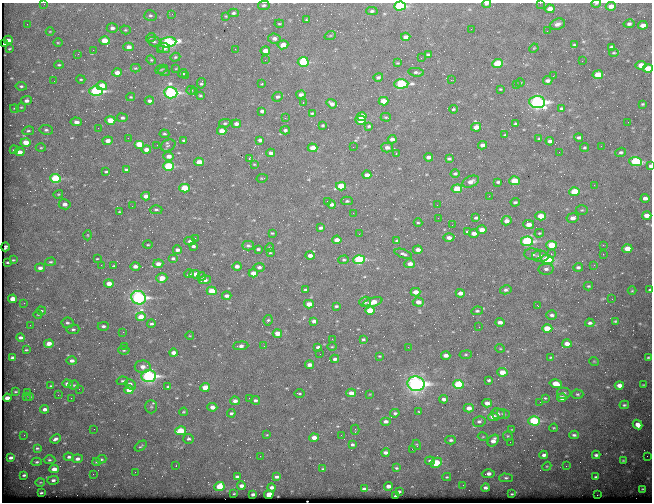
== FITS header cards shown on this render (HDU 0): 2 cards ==
NAXIS1  =                  650 / Width of table row in bytes
NAXIS2  =                  500 / Number of rows in table

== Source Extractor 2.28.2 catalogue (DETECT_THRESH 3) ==
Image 650 x 500 px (HDU 0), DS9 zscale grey, 1 PNG px = 1 image px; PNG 654 x 504 px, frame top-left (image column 1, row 500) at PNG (2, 3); each listed source drawn as its Kron ellipse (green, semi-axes under 4 px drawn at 4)
Background 649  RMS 3.5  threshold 10.4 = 3 sigma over >= 5 px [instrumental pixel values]
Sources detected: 445; all 445 listed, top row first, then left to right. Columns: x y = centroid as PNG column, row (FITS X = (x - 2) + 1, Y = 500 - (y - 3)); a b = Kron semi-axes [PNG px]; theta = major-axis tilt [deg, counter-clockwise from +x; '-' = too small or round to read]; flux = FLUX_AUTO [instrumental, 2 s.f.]
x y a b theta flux
540 3 2 2 - 340
596 3 4 3 - 210
44 4 2 2 - 86
486 4 4 3 - 380
264 5 6 5 - 450
400 6 6 4 4 21000
611 6 5 4 - 1500
550 9 5 4 - 1700
372 11 6 4 3 400
233 13 5 4 - 400
172 14 2 2 - 560
150 15 6 5 - 410
226 16 4 4 - 180
306 20 4 3 - 280
27 24 2 2 - 150
279 24 4 3 - 240
557 24 7 5 22 950
629 24 5 4 - 570
643 25 5 4 - 1400
112 28 5 5 - 740
471 29 3 2 - 170
125 30 5 4 - 300
50 31 4 3 - 170
547 31 2 2 - 160
330 36 6 3 20 260
151 37 5 3 - 200
406 37 5 4 - 1000
274 38 6 5 - 960
8 40 4 3 - 970
104 41 5 4 - 4200
154 41 6 4 -15 400
168 42 8 5 7 29000
58 43 5 3 - 210
4 44 3 3 - 430
283 45 5 4 - 2000
574 45 3 3 - 270
129 47 5 4 - 1200
612 47 4 3 - 540
164 48 6 5 - 1500
534 48 5 3 - 190
9 49 3 2 - 180
235 49 2 2 - 120
93 50 2 2 - 580
160 50 3 2 - 830
265 51 5 4 - 1700
614 53 5 3 - 240
78 54 3 3 - 170
428 54 4 3 - 430
175 57 5 4 - 310
421 58 2 2 - 120
151 60 5 4 - 250
265 60 3 2 - 250
582 61 2 2 - 140
303 62 5 5 - 14000
398 63 3 2 - 210
498 64 5 4 - 8800
59 65 4 3 - 320
641 65 5 4 - 2100
135 68 5 4 - 260
176 68 4 2 - 150
648 68 5 4 - 4000
161 69 6 4 25 290
164 72 6 3 -18 290
416 72 8 3 -10 420
117 73 5 4 - 1300
183 73 4 3 - 260
598 75 5 4 - 3900
186 76 3 2 - 250
553 76 3 2 - 180
378 77 5 4 - 510
81 79 4 3 - 270
451 80 2 2 - 970
54 81 2 2 - 110
548 81 5 3 - 740
201 83 5 3 - 390
520 83 4 2 - 170
262 84 4 2 - 160
401 84 7 4 3 17000
516 85 2 2 - 320
21 86 5 4 - 370
102 86 5 4 - 3000
500 89 3 2 - 190
191 90 5 4 - 290
96 91 6 5 - 26000
195 91 2 2 - 120
171 93 6 5 - 39000
301 94 4 4 - 870
200 95 3 2 - 240
131 97 4 4 - 220
278 97 5 4 - 510
26 101 5 4 - 720
149 101 4 3 - 740
383 101 5 4 - 2400
537 102 8 6 -6 60000
303 103 3 2 - 640
332 104 5 4 - 800
643 104 3 3 - 280
21 107 5 4 - 250
14 108 4 2 - 180
561 108 4 3 - 300
453 109 4 3 - 290
262 111 4 3 - 480
312 113 3 3 - 240
362 117 5 4 - 4500
386 117 5 3 - 270
122 118 5 4 - 590
285 118 3 2 - 410
110 120 5 4 - 3900
361 120 5 4 - 4900
76 122 6 4 -3 840
628 122 2 2 - 360
225 123 6 4 12 330
236 124 4 4 - 830
516 124 3 3 - 330
323 125 4 3 - 260
369 126 3 3 - 310
476 127 5 4 - 1800
98 128 2 2 - 140
46 130 7 5 -8 540
285 130 5 4 - 430
28 131 6 4 12 390
222 131 5 4 - 1800
164 134 5 3 - 280
505 135 3 3 - 260
579 137 4 3 - 550
128 138 2 2 - 93
392 139 4 3 - 800
539 139 4 4 - 280
184 140 3 3 - 280
260 140 4 3 - 640
108 141 5 4 - 1300
550 141 4 4 - 640
26 142 5 4 - 2700
139 144 5 4 - 3800
157 145 2 2 - 120
168 145 8 5 24 450
482 145 4 3 - 720
601 146 2 2 - 150
353 147 2 2 - 260
41 148 5 3 - 240
313 148 5 4 - 2300
387 148 6 5 - 840
584 148 4 4 - 310
14 150 4 3 - 260
146 150 5 4 - 1300
20 152 5 4 - 1500
559 152 2 2 - 500
621 152 5 4 - 460
271 153 4 3 - 740
396 154 2 2 - 160
169 156 5 4 - 1300
429 157 4 3 - 1000
249 159 3 2 - 4100
449 159 4 3 - 420
636 161 6 4 -3 17000
199 162 5 4 - 2500
254 164 4 2 - 180
168 166 5 4 - 14000
650 166 4 3 - 730
126 170 4 3 - 410
106 172 3 3 - 280
455 173 4 3 - 440
367 175 4 4 - 1000
55 178 5 4 - 13000
262 178 6 2 12 190
514 181 5 4 - 5100
471 182 9 5 23 1200
498 182 4 3 - 410
594 185 3 3 - 270
341 186 5 4 - 4700
185 188 5 4 - 6700
457 189 5 4 - 4700
574 192 5 4 - 6500
58 194 5 4 - 220
146 196 4 4 - 1300
489 196 3 2 - 190
645 198 4 3 - 890
327 201 2 2 - 250
347 201 5 4 - 350
515 202 4 3 - 360
65 204 6 5 - 1200
332 205 4 3 - 730
437 205 2 2 - 360
132 206 2 2 - 240
156 210 6 4 0 420
582 210 6 5 - 350
119 212 3 2 - 160
353 213 2 2 - 250
647 215 5 4 - 1700
541 216 5 4 - 2900
438 218 3 2 - 190
476 218 4 3 - 450
573 218 6 4 11 1200
506 221 5 4 - 1200
418 223 4 3 - 290
529 224 5 4 - 1600
452 225 2 2 - 160
321 228 4 3 - 510
482 230 5 4 - 1700
467 232 3 3 - 340
272 233 3 3 - 210
474 233 5 4 - 1300
539 233 5 3 - 280
359 234 2 2 - 130
88 235 5 3 - 200
195 238 2 2 - 350
449 238 5 4 - 1100
337 240 5 4 - 1700
190 241 5 4 - 490
397 241 4 3 - 490
527 241 6 5 - 25000
148 245 5 3 - 250
552 245 5 4 - 6500
603 245 2 2 - 1100
193 246 4 3 - 480
248 246 6 4 0 520
5 247 4 3 - 100
270 248 4 4 - 250
258 249 4 3 - 380
627 249 5 4 - 2600
177 250 4 3 - 940
418 250 5 4 - 1100
270 253 4 2 - 160
403 254 9 4 -20 560
533 254 8 6 -7 900
551 254 2 2 - 1500
603 254 2 2 - 110
310 256 4 3 - 1200
540 256 8 5 0 1400
173 258 5 4 - 400
97 259 3 2 - 180
13 260 3 2 - 200
344 260 5 4 - 290
359 260 6 4 3 20000
547 260 6 4 -5 14000
8 262 3 2 - 270
51 262 5 4 - 340
158 264 5 4 - 1200
410 264 5 4 - 1400
101 265 2 2 - 260
594 265 3 3 - 230
114 266 3 2 - 210
135 266 5 4 - 1100
237 266 4 4 - 1100
259 267 5 4 - 550
578 267 4 4 - 560
40 268 5 4 - 930
546 269 7 5 12 740
253 273 4 4 - 2000
189 274 5 2 - 280
195 274 5 4 - 950
202 277 4 3 - 330
162 278 5 5 - 2400
205 280 6 3 10 900
109 283 4 4 - 2400
588 286 4 3 - 270
305 290 3 3 - 340
506 290 6 4 13 520
650 290 3 3 - 410
212 291 5 4 - 3700
632 291 4 3 - 170
415 292 5 4 - 1900
460 293 4 4 - 1200
227 296 5 3 - 860
138 298 7 6 - 51000
13 299 4 4 - 2900
612 299 3 2 - 180
365 302 6 5 - 610
373 302 10 4 16 2600
418 302 5 4 - 1400
24 303 2 2 - 140
309 304 5 4 - 2300
336 306 4 3 - 320
538 306 3 2 - 540
370 310 5 4 - 4600
41 311 5 4 - 320
477 311 6 4 7 450
38 315 4 3 - 170
552 315 5 4 - 620
141 317 5 4 - 4400
268 320 5 4 - 350
314 321 4 3 - 760
615 321 3 2 - 210
500 322 4 4 - 930
67 323 6 5 - 520
590 323 5 4 - 540
151 324 4 4 - 460
30 325 3 2 - 190
103 326 5 4 - 520
479 327 2 2 - 110
547 328 5 4 - 5100
73 329 6 5 - 450
123 332 3 2 - 490
277 333 4 4 - 2000
190 336 4 2 - 150
20 338 4 3 - 610
332 339 2 2 - 520
363 339 3 3 - 320
49 344 5 4 - 1900
567 344 5 4 - 1600
125 346 2 2 - 140
241 346 8 4 4 800
264 346 2 2 - 120
318 347 4 3 - 560
332 347 4 3 - 200
408 347 2 2 - 130
500 348 5 3 - 210
26 350 3 3 - 230
124 350 5 4 - 310
173 353 4 3 - 1000
320 354 3 2 - 180
446 355 5 3 - 1100
466 355 6 3 8 290
379 356 3 3 - 190
551 357 4 2 - 200
648 357 3 2 - 200
13 358 4 3 - 920
335 359 4 3 - 570
72 361 5 4 - 950
594 361 5 3 - 180
309 365 4 3 - 1100
143 367 8 6 2 1500
502 372 5 4 - 2300
149 376 7 6 - 44000
489 380 3 3 - 330
122 381 6 4 11 370
67 384 5 4 - 990
130 384 6 5 - 1100
416 384 8 7 - 76000
458 384 5 4 - 13000
556 384 6 4 -15 3700
74 385 5 4 - 300
643 385 3 2 - 190
51 386 3 3 - 230
619 386 4 4 - 1600
168 387 4 3 - 360
205 387 5 4 - 3600
79 389 2 2 - 150
129 390 5 4 - 3900
16 392 3 2 - 190
27 393 3 2 - 250
299 393 5 3 - 250
351 393 5 4 - 1400
564 393 7 6 - 580
370 394 4 2 - 150
577 394 6 4 -1 370
58 395 2 2 - 450
26 397 2 2 - 130
30 397 4 3 - 200
7 398 4 3 - 1300
71 398 2 2 - 130
249 398 2 2 - 170
545 398 3 3 - 220
562 398 5 4 - 1700
444 399 4 3 - 620
255 400 4 4 - 470
235 401 5 4 - 860
540 402 2 2 - 97
487 403 4 4 - 1500
624 405 5 3 - 350
151 407 6 5 - 450
212 407 5 4 - 1300
469 408 5 4 - 1300
45 409 4 3 - 970
184 412 4 3 - 250
419 412 4 2 - 170
231 413 4 3 - 430
395 413 4 3 - 410
498 414 7 5 -10 670
503 414 6 5 - 440
493 417 5 4 - 2300
386 421 5 4 - 750
479 421 6 5 - 540
534 421 5 4 - 17000
637 425 5 4 - 1900
554 428 4 3 - 210
94 429 2 2 - 110
355 430 5 3 - 250
512 430 4 2 - 160
180 431 5 4 - 7000
24 435 2 2 - 90
267 435 4 2 - 160
341 435 2 2 - 170
574 435 5 3 - 470
508 436 5 5 - 300
483 437 5 3 - 190
314 438 4 4 - 1400
55 439 5 4 - 680
189 439 5 5 - 480
451 440 5 4 - 430
493 441 7 4 55 1400
510 442 2 2 - 340
352 444 3 3 - 420
417 445 5 3 - 220
141 446 7 3 38 310
37 448 4 3 - 300
412 449 2 2 - 180
386 453 4 3 - 750
544 455 4 3 - 630
596 455 4 3 - 530
260 456 2 2 - 1400
647 456 2 2 - 87
69 457 5 4 - 540
11 458 4 3 - 640
77 459 5 4 - 790
101 459 5 4 - 300
49 460 6 4 -3 360
623 460 3 2 - 190
430 461 5 4 - 460
37 462 5 4 - 380
97 462 4 3 - 250
436 463 6 4 28 4000
176 466 3 2 - 260
547 466 5 3 - 210
566 466 2 2 - 110
396 468 4 3 - 260
54 469 5 4 - 1600
323 469 4 3 - 260
135 472 2 2 - 140
93 474 2 2 - 290
488 474 6 4 3 1000
24 475 4 2 - 380
237 477 4 3 - 550
276 477 3 3 - 470
447 477 4 3 - 250
596 477 4 3 - 350
506 478 6 4 0 390
53 480 6 4 3 580
40 482 5 3 - 210
463 485 2 2 - 100
219 486 5 4 - 6100
241 486 4 3 - 1000
388 486 4 3 - 1100
271 487 4 3 - 770
485 488 4 3 - 620
364 489 4 3 - 580
643 489 4 2 - 220
399 491 3 3 - 290
41 493 3 2 - 300
234 494 3 2 - 160
253 494 4 3 - 570
269 494 5 4 - 3100
512 494 3 2 - 210
597 495 2 2 - 1900
396 496 3 2 - 310
At the frame edge (FLAGS 8, measured only in part): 8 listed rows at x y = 540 3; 596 3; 44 4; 486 4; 400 6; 648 68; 650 166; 650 290